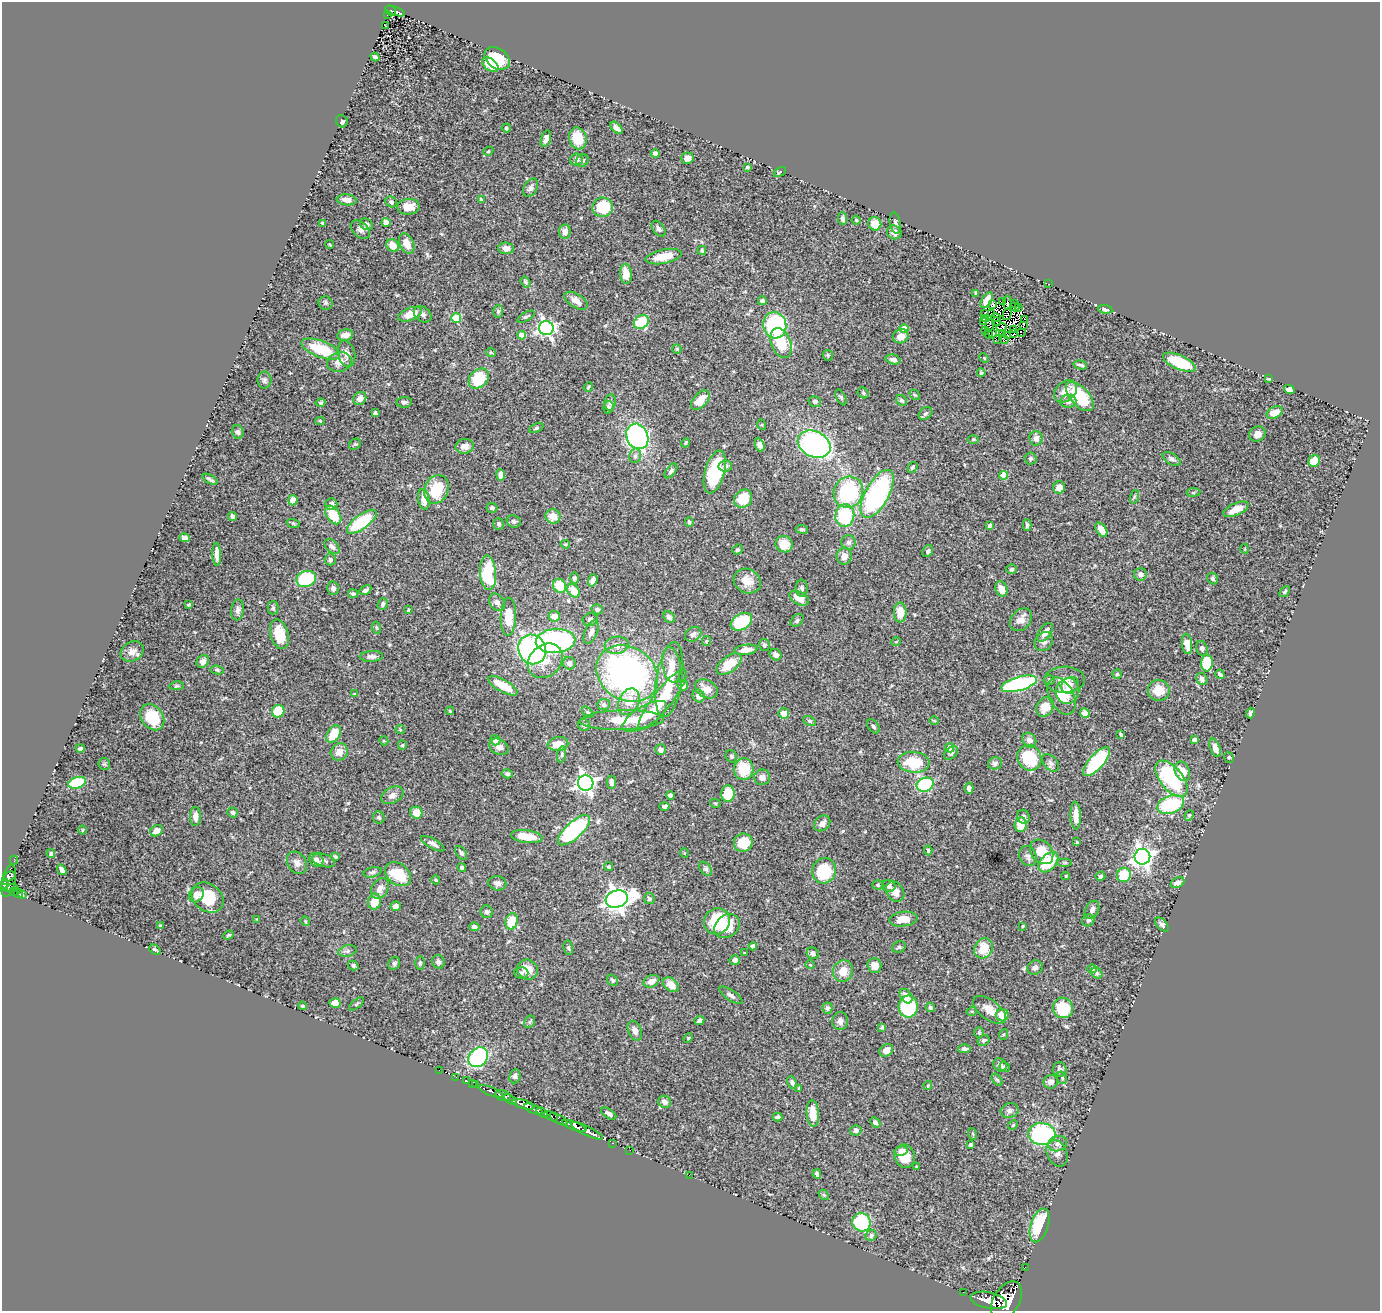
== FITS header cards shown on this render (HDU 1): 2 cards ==
NAXIS1  =                 1378
NAXIS2  =                 1309

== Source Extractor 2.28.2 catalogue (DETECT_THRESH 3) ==
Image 1378 x 1309 px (HDU 1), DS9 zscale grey, 1 PNG px = 1 image px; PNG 1382 x 1313 px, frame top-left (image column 1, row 1309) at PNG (2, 2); each listed source drawn as its Kron ellipse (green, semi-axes under 4 px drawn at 4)
Background 0.627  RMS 0.025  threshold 0.0757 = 3 sigma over >= 5 px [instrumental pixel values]
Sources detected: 502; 9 with non-positive FLUX_AUTO (blend fragments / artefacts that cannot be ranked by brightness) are neither listed nor drawn; the other 493 listed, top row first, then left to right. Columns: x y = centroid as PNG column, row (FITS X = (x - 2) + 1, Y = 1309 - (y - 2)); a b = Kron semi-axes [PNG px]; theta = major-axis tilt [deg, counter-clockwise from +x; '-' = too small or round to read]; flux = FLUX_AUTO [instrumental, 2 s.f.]
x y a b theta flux
390 11 5 4 - 120
395 11 10 3 -19 130
387 15 2 2 - 7.3
386 25 4 2 - 1.4
375 57 4 3 - 3.3
497 58 14 10 -34 51
490 65 9 6 -39 31
342 121 6 5 - 4.1
506 128 4 4 - 2.9
616 128 7 4 -46 6.5
578 138 11 8 -73 43
546 139 8 4 74 8.7
488 151 5 4 - 2.2
655 154 4 4 - 6.7
687 158 6 5 - 12
577 159 6 6 - 5.5
582 160 6 6 - 4.3
747 167 4 3 - 3.9
780 172 6 3 28 2
531 188 10 6 60 5.8
481 199 3 3 - 1.6
347 200 10 5 -5 9.5
391 202 6 5 - 5.5
409 207 11 8 4 19
603 207 10 9 - 71
843 219 6 4 -83 4.3
856 220 4 4 - 2.2
386 222 4 4 - 20
323 223 4 3 - 3.3
895 223 11 5 -81 7
366 224 6 5 - 7.6
875 224 7 6 - 25
658 229 9 5 -53 5
360 230 11 7 -42 8.2
565 231 7 6 - 11
894 232 7 6 - 9
407 244 11 7 -64 17
330 245 4 2 - 1.8
393 245 7 6 - 19
506 248 8 5 -3 9.7
702 250 4 4 - 2.7
664 257 18 7 11 31
626 274 10 6 -86 16
526 282 6 4 -54 2.3
1048 284 2 2 - 31
975 293 3 2 - 1.5
987 300 9 4 57 19
576 301 13 6 -32 16
762 301 4 4 - 4.2
1002 302 4 3 - 4
325 303 7 6 - 3.3
1007 303 7 2 -82 1.7
1015 304 3 2 - 0.62
993 305 3 3 - 0.93
1015 307 5 2 - 0.74
1019 308 3 2 - 4.2
1105 309 7 4 -9 4.2
498 311 7 5 89 3.4
985 313 3 2 - 2.2
410 314 12 6 21 24
423 314 10 7 -38 7.7
991 314 3 2 - 3.3
1007 314 6 2 74 0.85
526 317 9 3 29 2.9
456 318 5 5 - 79
986 318 3 2 - 0.8
996 318 5 2 - 2.1
1024 319 3 2 - 5.6
983 321 3 2 - 1.8
641 322 8 6 35 56
996 322 4 2 - 1.4
775 325 13 11 -78 160
990 325 6 3 70 1.7
1023 325 3 2 - 4.1
546 328 7 7 - 460
904 328 4 4 - 28
1001 328 5 2 - 1.1
986 330 3 2 - 4.7
1013 330 3 2 - 1
1021 332 2 2 - 1.6
989 334 5 2 - 2.1
993 334 3 2 - 0.77
1003 334 3 2 - 1.5
1014 334 3 2 - 5.5
345 335 8 5 11 14
522 335 4 4 - 18
901 336 8 7 - 14
1007 336 3 2 - 1.4
998 339 2 2 - 1.6
1004 339 5 2 - 1
781 343 15 10 -68 46
321 349 20 8 -21 70
677 349 5 4 - 1.9
491 352 5 3 - 2
346 354 13 8 -76 11
828 355 5 5 - 2.8
984 358 5 3 - 1.5
893 360 7 4 -14 5.9
339 362 12 9 14 15
1179 362 17 7 -24 65
1080 365 7 3 -14 3.9
981 373 4 4 - 2.6
479 379 11 8 44 76
1269 379 4 3 - 2
264 380 8 7 - 4.7
588 387 5 3 - 2.1
1289 389 5 4 - 6.6
1065 391 13 9 43 18
863 393 6 5 - 2.7
915 395 6 4 -42 2.5
841 397 8 4 -63 2.8
1080 397 18 9 -47 89
360 399 7 6 - 12
700 400 12 7 49 20
901 400 6 5 - 3.8
815 401 6 5 - 4.3
1068 401 8 6 8 8.2
404 402 8 5 6 4.3
610 402 8 5 78 4.6
320 403 5 4 - 2.7
608 407 6 5 - 3.8
375 413 4 4 - 3.4
1275 413 8 5 24 20
925 414 7 5 40 4.1
320 421 5 4 - 2.2
762 425 5 3 - 1.7
536 428 7 4 25 2.5
238 432 7 6 - 5.2
1257 434 8 7 - 9.7
637 436 13 10 -66 390
1036 438 7 6 - 11
973 439 6 4 0 2.1
686 443 5 4 - 2.4
355 444 6 5 - 2.5
814 444 17 13 -26 360
760 445 7 4 -72 6.5
465 446 9 7 9 11
635 456 7 5 79 4.4
1030 459 6 6 - 2.9
1172 459 10 5 -30 5.5
1314 461 6 5 - 30
725 466 7 5 9 4.1
912 467 6 4 55 3.5
671 471 8 4 53 4.3
715 472 22 10 75 110
501 475 6 4 -82 13
1004 475 4 4 - 38
210 479 8 3 -31 3.4
1059 487 6 6 - 14
436 489 15 12 65 56
848 492 16 14 63 170
1193 492 7 4 8 2.2
877 494 26 12 61 360
1134 497 7 4 72 3
424 499 10 5 -79 15
743 499 10 8 47 44
293 500 5 4 - 15
331 504 6 6 - 6.4
492 508 5 5 - 4
1236 509 13 6 23 23
333 515 10 6 -54 46
845 515 11 9 82 130
232 516 4 3 - 4.9
553 516 7 7 - 20
514 521 7 6 - 4
362 522 18 7 36 96
689 522 5 3 - 2.9
293 523 7 4 -20 1.8
499 524 6 5 - 3.6
1027 525 5 4 - 3.6
989 526 4 3 - 3.3
802 529 6 4 -6 2.7
1101 530 8 5 -55 19
185 538 5 4 - 7.8
848 542 7 7 - 5.3
565 544 4 3 - 2.2
784 544 8 8 - 30
332 547 9 5 -44 6.5
1245 549 5 3 - 1.6
737 550 5 4 - 3.2
928 551 6 5 - 3.9
217 554 11 4 -87 10
844 556 8 7 - 11
330 559 6 5 - 4.3
1012 569 5 5 - 3
488 573 17 8 -86 100
1140 574 6 6 - 7.6
574 578 5 4 - 3.9
306 579 10 8 17 91
1213 579 6 5 - 2.8
593 580 6 4 71 8.8
747 581 14 12 -29 21
560 586 7 6 - 53
333 588 7 6 - 6.3
802 588 8 6 -85 5
1001 589 8 6 -72 15
365 590 6 4 32 4.4
574 591 7 5 -51 28
1285 592 6 4 49 2.5
353 594 5 4 - 3
799 598 10 6 -27 22
497 602 9 7 -55 6
383 604 6 5 - 4.4
189 605 3 3 - 2
273 608 6 5 - 3.2
597 609 5 5 - 3.6
238 610 10 6 82 6
408 610 4 3 - 1.7
900 612 10 6 -89 25
554 616 6 5 - 15
508 617 19 7 88 37
669 617 7 5 -45 6.2
590 620 7 6 - 4.7
797 620 7 5 39 3.6
1021 620 13 9 48 15
741 622 11 7 31 94
377 628 6 4 -70 2
591 632 12 6 66 7.8
1045 632 10 6 55 12
279 634 15 9 -75 39
693 634 9 6 35 7.2
556 641 20 12 4 250
706 641 5 4 - 2
896 642 5 3 - 1.2
1044 642 10 8 49 7
1187 644 10 5 -83 19
617 645 12 8 8 13
764 645 6 5 - 4.1
1202 648 7 5 -74 4.5
532 649 15 13 -63 340
746 650 11 5 7 15
132 651 12 9 29 12
776 655 6 5 - 7.1
371 656 12 5 2 6.8
203 661 7 5 49 7.4
545 661 19 15 44 32
569 663 6 6 - 6.7
1207 663 8 6 88 67
729 664 14 7 37 35
671 665 17 9 -82 20
217 670 6 4 -10 2.4
627 673 32 26 -33 540
1117 674 4 4 - 2.4
1220 674 5 3 - 4.5
669 679 38 13 81 48
1202 679 6 5 - 5.3
1049 680 5 4 - 2.5
1064 680 20 13 0 18
1019 684 18 7 16 190
683 685 5 5 - 11
1070 685 9 7 31 9.7
177 686 7 4 8 2.6
503 686 16 6 -29 42
706 689 12 8 -29 17
1159 690 11 10 - 27
1068 691 13 11 74 25
354 694 4 3 - 1.2
699 696 6 5 - 11
1062 696 20 12 -63 27
663 700 37 9 52 64
629 702 14 10 65 25
604 705 6 5 - 5.4
1045 707 10 8 58 22
278 711 6 6 - 46
450 711 4 4 - 1.9
588 712 7 4 -45 2.8
784 713 5 5 - 19
1085 713 5 4 - 12
1250 713 5 3 - 3.9
644 716 25 10 31 34
152 717 14 10 -54 51
622 720 42 10 1 44
809 721 7 4 -27 3.2
934 721 5 3 - 1.5
584 725 6 5 - 4.7
873 726 8 5 -51 4.1
400 729 5 4 - 1.8
333 734 9 6 57 42
1121 734 4 3 - 2.8
495 740 5 5 - 8.3
1029 740 7 6 - 8.3
1194 740 4 4 - 12
384 741 5 3 - 1.7
558 744 10 6 8 23
402 745 5 4 - 2.4
499 747 10 7 -27 11
80 748 4 3 - 3.5
950 748 4 4 - 24
1215 748 10 5 -69 12
661 750 5 5 - 6.9
339 752 9 8 - 16
951 753 8 5 41 4.2
562 755 8 4 81 3.2
731 756 6 5 - 2.9
1229 757 5 4 - 2.6
1029 758 13 12 - 78
913 762 16 10 -4 58
1097 762 18 7 48 130
995 763 7 6 - 5.3
1051 763 10 6 -50 5.8
104 764 6 6 - 2.8
744 769 11 9 88 50
1182 771 10 7 -67 20
507 774 5 4 - 3.8
762 777 8 8 - 8.4
1171 779 21 11 -51 150
611 782 6 4 87 6.2
77 783 9 5 18 110
586 783 8 7 - 740
925 785 9 7 22 130
969 788 6 4 -86 5.6
728 794 8 6 85 43
392 795 12 7 28 8.5
670 795 4 4 - 14
715 803 5 3 - 1.9
1171 804 14 8 18 110
664 806 5 3 - 4.7
232 812 5 5 - 4
416 813 6 6 - 20
1189 815 5 4 - 2.3
195 816 9 5 89 11
1076 816 14 5 -88 19
1023 817 7 6 - 6.6
379 818 6 6 - 3.9
822 823 9 7 43 9.8
1021 825 7 6 - 27
83 830 4 3 - 1.4
574 830 20 8 43 190
156 831 7 5 28 12
527 837 16 6 -8 30
1077 842 3 3 - 2.1
743 843 9 9 - 48
433 844 13 5 -29 6.2
928 850 5 4 - 2.8
1042 852 13 10 -51 35
461 853 7 5 -53 4
684 853 5 3 - 1.3
51 854 4 4 - 3.9
1028 856 10 8 -67 7.2
335 857 4 3 - 3
1142 857 8 8 - 900
14 860 4 2 - 16
316 860 8 6 -39 6.6
324 860 12 6 -17 6
1048 862 12 7 47 57
1065 862 7 3 0 2.2
297 863 12 9 -57 9.7
609 867 4 4 - 2.2
462 868 4 4 - 3.2
706 869 8 5 -50 3.6
62 870 6 4 -53 7.6
824 871 13 12 - 72
372 872 9 5 15 4.5
398 874 14 10 -37 54
1124 875 7 7 - 48
1066 876 4 3 - 1.3
1100 876 5 4 - 3
9 877 7 4 27 220
436 880 4 4 - 1.8
9 881 16 7 78 300
497 883 9 7 -11 6.3
1177 883 7 5 26 6.5
4 884 5 3 - 310
878 885 5 4 - 2.5
889 886 6 6 - 7.1
5 887 4 3 - 220
12 888 7 3 7 100
380 888 11 8 56 9.8
13 892 3 3 - 120
895 892 11 8 -57 16
18 893 5 3 - 170
22 894 4 3 - 100
196 895 8 7 - 15
208 898 17 13 -39 56
617 899 11 8 16 1400
649 899 5 5 - 3.9
374 902 8 6 80 23
396 906 5 4 - 7.5
1092 910 10 6 63 6.5
487 912 6 6 - 4.7
257 919 2 2 - 1.1
903 919 14 7 7 25
1088 920 6 6 - 3.6
305 921 5 4 - 1.7
511 921 8 6 76 43
717 921 13 12 - 85
1162 924 8 5 -45 5.6
161 926 4 3 - 2.7
727 926 14 11 39 29
1023 926 3 2 - 1.4
474 927 5 4 - 4.8
228 935 5 3 - 1.8
753 946 4 4 - 4.7
899 947 7 5 28 2.7
568 948 7 4 -79 2.8
984 948 10 8 59 33
155 950 6 3 -35 2.9
347 951 9 5 16 5
744 953 4 3 - 1.5
813 953 6 5 - 6.5
735 960 5 5 - 5.9
438 962 7 6 - 4.4
394 963 6 5 - 3.4
420 963 7 4 89 2.6
353 965 5 4 - 3.9
810 965 4 3 - 1.2
874 966 7 7 - 13
1035 968 8 7 - 6.6
1092 969 5 4 - 6.3
527 970 11 9 -37 19
843 971 11 10 - 20
521 973 7 6 - 4.2
1097 973 6 5 - 2.7
613 980 6 5 - 3
651 981 8 6 24 12
671 985 9 6 -40 18
731 995 13 5 -34 5.8
906 996 8 5 -56 12
335 1003 5 5 - 20
357 1004 9 3 40 2
302 1006 4 3 - 2.1
908 1007 11 9 -87 110
930 1007 5 4 - 2.9
827 1008 5 5 - 4.2
1063 1008 10 10 - 58
989 1010 19 9 -36 20
972 1011 5 3 - 1.8
1002 1015 6 6 - 23
699 1020 5 3 - 5.2
840 1021 9 8 - 8
530 1022 7 5 60 2.9
882 1027 4 3 - 2.4
635 1031 10 6 -67 9.1
979 1033 5 4 - 2.2
1004 1034 5 3 - 2
688 1038 5 4 - 1.6
984 1040 6 5 - 3.2
964 1049 6 4 6 5.4
886 1050 7 6 - 11
478 1057 11 8 45 170
1000 1065 7 6 - 7.6
1005 1067 5 5 - 2.7
439 1070 2 2 - 11
1060 1070 7 7 - 6.4
515 1076 7 5 82 3.9
456 1077 2 2 - 6.2
1062 1078 6 4 -71 2.7
997 1080 7 4 -53 2.6
467 1081 3 2 - 11
1051 1082 7 7 - 10
472 1083 2 2 - 8.4
792 1083 6 4 -65 5.3
476 1085 3 3 - 26
928 1086 4 4 - 1.6
799 1088 4 4 - 1.8
491 1091 13 3 -22 230
503 1096 8 5 -17 1100
511 1099 7 3 -34 290
664 1102 6 6 - 8.9
523 1104 11 4 -16 1500
533 1109 10 3 -22 510
1010 1111 9 7 15 5.5
542 1113 6 4 -40 360
813 1113 13 6 -85 24
609 1114 8 4 -32 5.8
551 1116 7 3 -24 360
778 1117 5 4 - 3.7
559 1119 10 3 -29 230
875 1123 6 4 -47 5.1
1013 1125 5 4 - 2
574 1126 13 3 -20 1100
856 1130 6 5 - 5.6
587 1131 17 4 -26 1400
973 1134 6 3 -71 1.7
1042 1134 13 11 -5 210
613 1143 3 2 - 25
1058 1144 9 7 19 8.6
970 1145 4 3 - 3.3
630 1150 2 2 - 12
901 1151 7 5 11 5.8
1057 1153 14 9 -67 11
905 1156 12 10 -67 30
916 1167 3 2 - 1.9
817 1174 4 3 - 4.1
689 1175 2 2 - 54
824 1195 6 4 -41 2.4
861 1222 9 9 - 100
1040 1225 18 8 72 100
871 1235 6 5 - 4.1
1025 1267 2 2 - 11
963 1292 2 2 - 10
989 1300 18 8 -12 3000
1007 1300 21 13 58 5300
At the frame edge (FLAGS 8, measured only in part): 1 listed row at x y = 1007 1300
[9 non-positive-flux detections neither listed nor drawn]